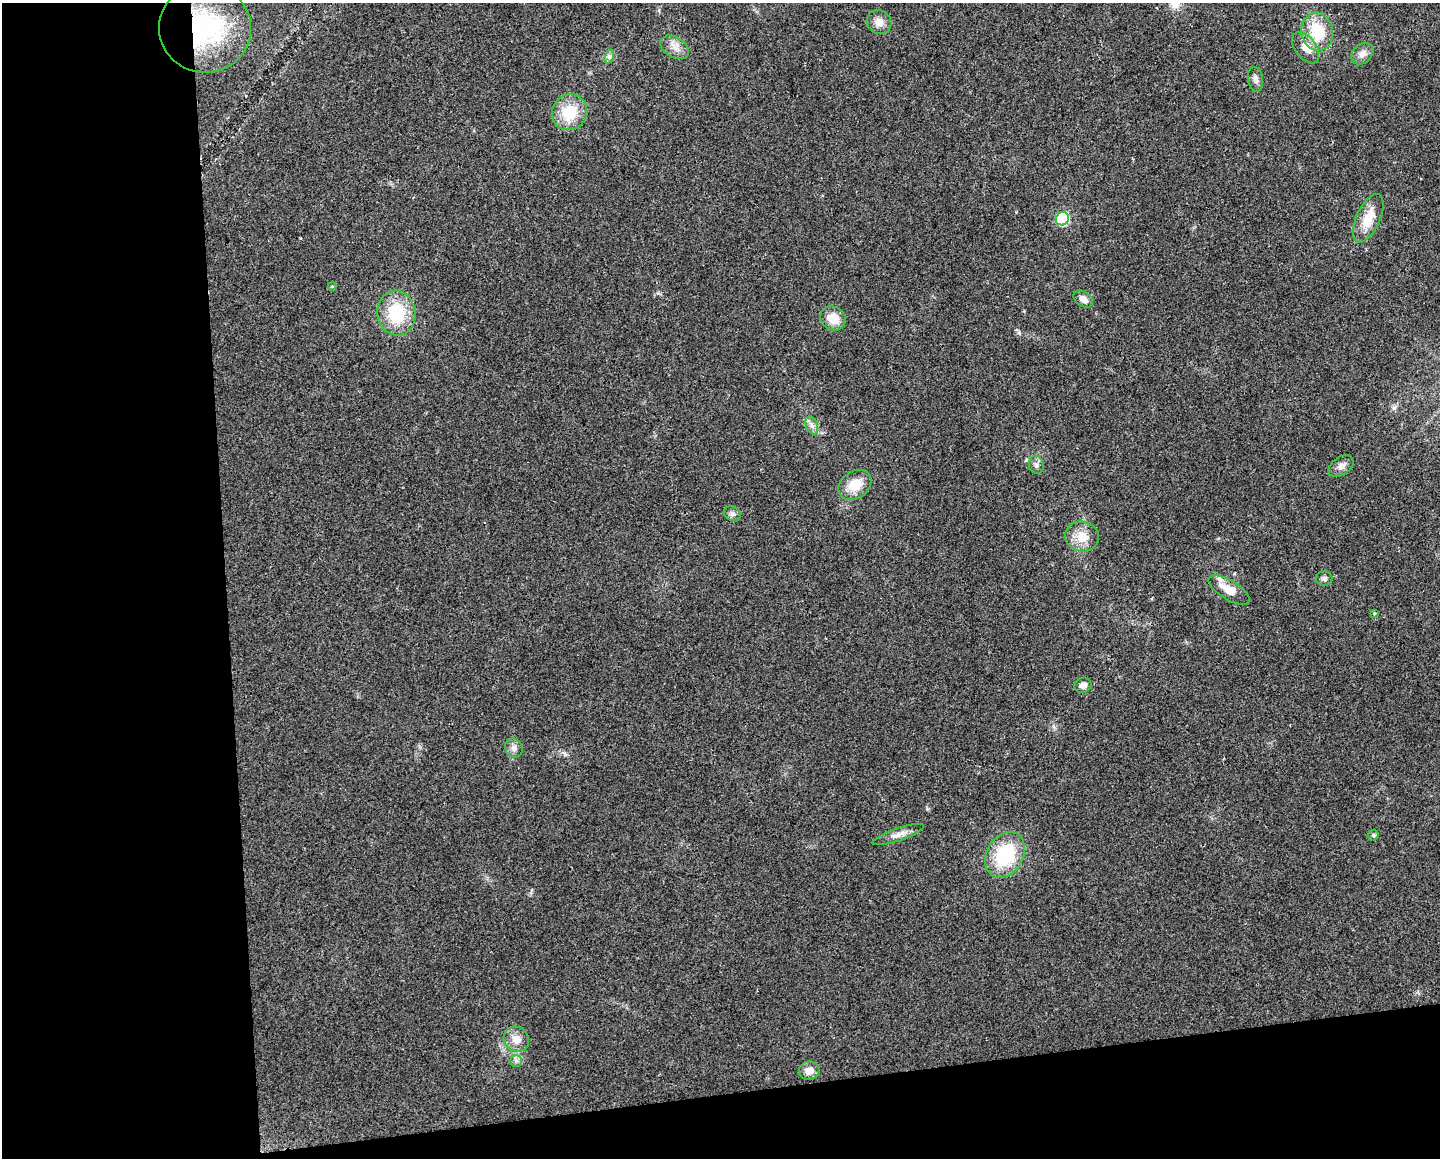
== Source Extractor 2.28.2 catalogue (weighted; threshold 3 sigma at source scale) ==
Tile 10 of 3 x 4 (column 1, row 4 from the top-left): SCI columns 11-1448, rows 1-1156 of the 4379 x 4624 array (HDU 1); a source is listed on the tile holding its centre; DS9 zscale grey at full resolution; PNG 1442 x 1160 px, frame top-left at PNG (2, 3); each listed source drawn as its Kron ellipse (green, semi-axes under 4 px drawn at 4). Shown black and unused: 21% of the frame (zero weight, under 2 of 3 exposures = <1% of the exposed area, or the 3 px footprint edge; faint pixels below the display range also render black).
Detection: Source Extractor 2.28.2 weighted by HDU 2 'WHT'; one run over the whole footprint, this tile lists its part. Background 0.0451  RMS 0.0067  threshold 0.0301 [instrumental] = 3 sigma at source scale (4.5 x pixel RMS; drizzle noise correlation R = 1.50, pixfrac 1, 0.0396/0.0396 arcsec/px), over >= 5 px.
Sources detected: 33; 1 inside a brighter listed object's ellipse — not listed separately; the other 32 listed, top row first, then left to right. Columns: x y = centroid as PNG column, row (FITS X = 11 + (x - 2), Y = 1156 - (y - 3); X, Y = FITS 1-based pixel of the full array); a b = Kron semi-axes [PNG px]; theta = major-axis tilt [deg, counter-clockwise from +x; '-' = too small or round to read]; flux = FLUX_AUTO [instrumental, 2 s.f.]
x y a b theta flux
879 22 13 11 -32 5.7
205 28 46 44 -3 92
1317 32 19 16 -78 26
675 47 15 10 -31 5.9
1306 48 18 10 -54 7.6
1362 54 12 9 44 4.5
609 57 7 4 72 1.7
1256 79 12 7 -82 3
570 112 18 17 - 22
1368 218 26 12 65 15
1062 219 7 6 - 74
332 286 4 3 - 1.3
1083 299 10 7 -36 4.2
396 313 22 19 -81 32
833 318 13 11 -33 11
812 425 9 5 -69 2.6
1036 465 9 7 -75 2.5
1341 466 14 9 35 3.8
855 485 18 13 35 13
732 514 9 7 -31 2.2
1082 536 17 15 -14 11
1324 578 8 7 - 2
1229 590 23 9 -31 11
1374 613 3 3 - 2
1083 685 8 7 - 3.3
514 748 10 8 -61 3.2
898 835 27 6 19 5.2
1373 835 6 5 - 1.1
1005 855 24 18 60 42
516 1039 13 12 - 6.9
516 1061 6 6 - 1.6
809 1071 10 9 - 6.1
Overlapping masked pixels (flux is a lower limit): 1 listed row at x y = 205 28
Unlisted compact peaks at least as high as the median listed source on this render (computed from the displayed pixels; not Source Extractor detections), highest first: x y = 1019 333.